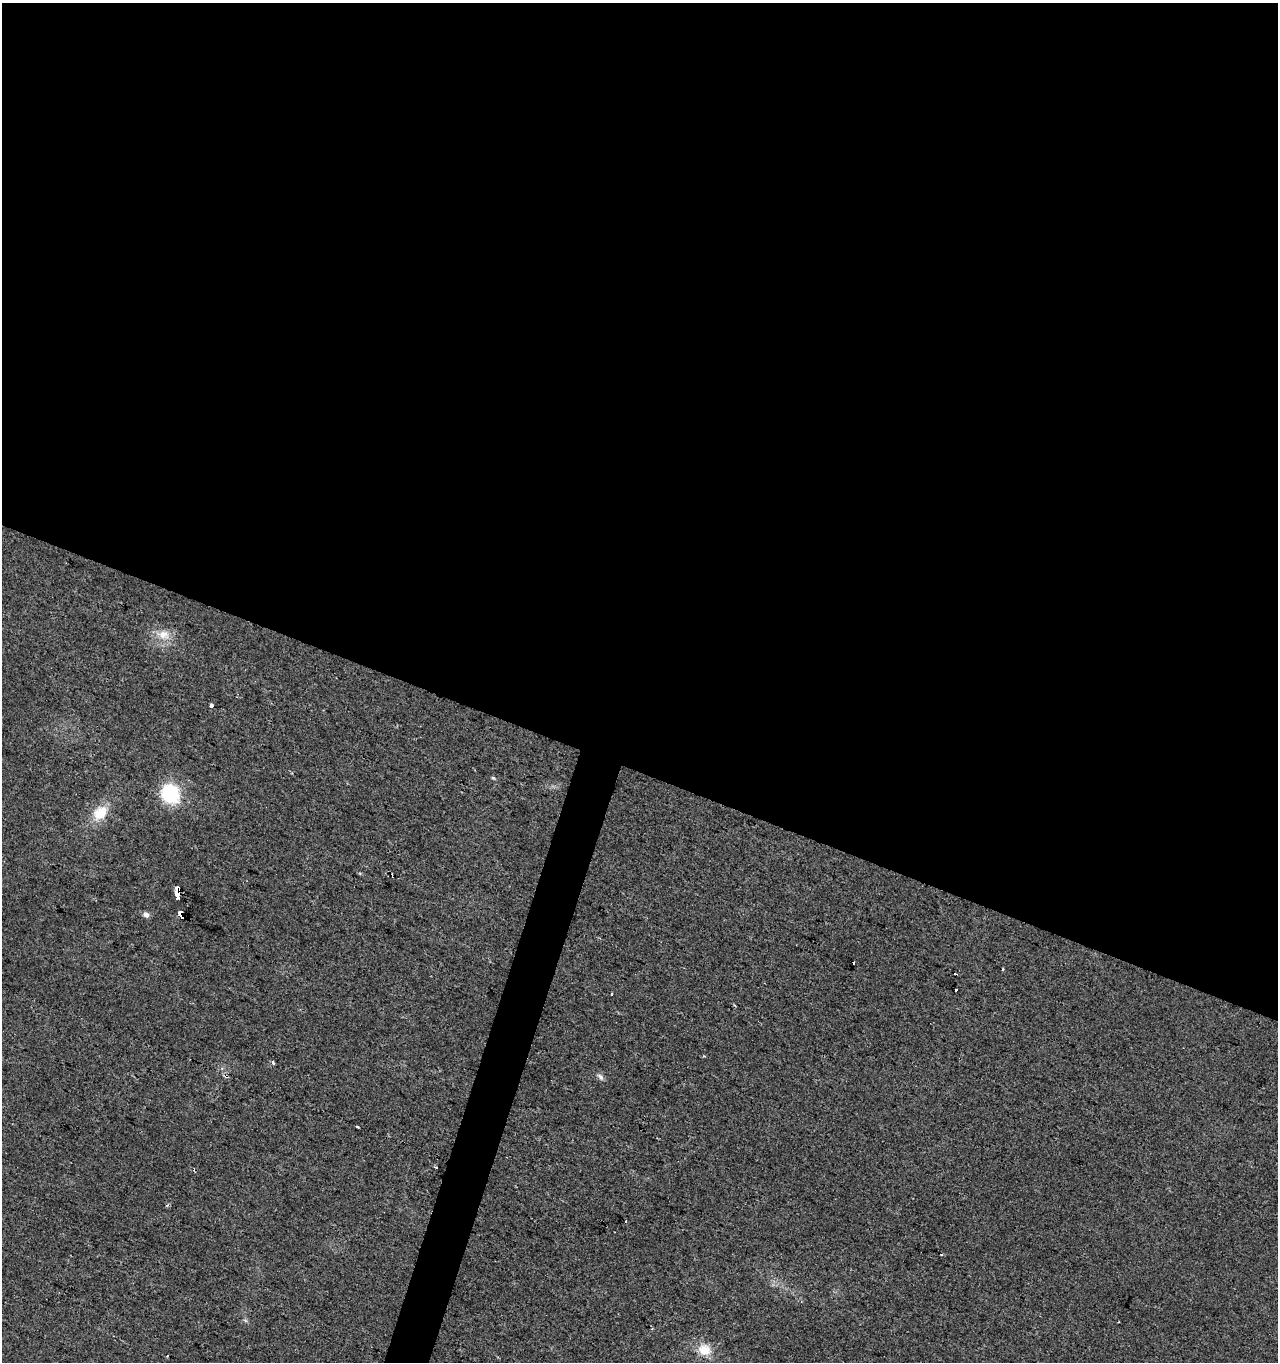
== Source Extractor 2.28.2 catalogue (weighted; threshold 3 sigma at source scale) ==
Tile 3 of 4 x 4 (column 3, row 1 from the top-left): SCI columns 2831-4106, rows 4080-5439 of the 5596 x 5447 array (HDU 1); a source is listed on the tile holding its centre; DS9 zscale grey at full resolution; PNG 1280 x 1364 px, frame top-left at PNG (2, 3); no overlay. Shown black and unused: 58% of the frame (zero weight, under 2 of 3 exposures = <1% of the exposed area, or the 3 px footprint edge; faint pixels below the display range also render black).
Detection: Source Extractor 2.28.2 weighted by HDU 2 'WHT'; one run over the whole footprint, this tile lists its part. Background 0.0179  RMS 0.0078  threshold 0.0351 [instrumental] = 3 sigma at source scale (4.5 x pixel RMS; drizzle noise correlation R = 1.50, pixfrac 1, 0.0396/0.0396 arcsec/px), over >= 5 px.
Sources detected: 25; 5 cosmic-ray / hot-pixel residue — not listed; the other 20 listed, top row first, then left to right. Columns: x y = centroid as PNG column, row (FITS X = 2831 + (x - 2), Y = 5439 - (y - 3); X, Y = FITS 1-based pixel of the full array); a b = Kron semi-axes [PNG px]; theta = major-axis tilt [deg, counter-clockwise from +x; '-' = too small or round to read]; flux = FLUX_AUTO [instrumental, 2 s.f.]
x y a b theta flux
163 635 18 13 -6 11
211 705 3 3 - 26
493 778 5 4 - 1
170 794 17 15 -54 53
100 813 20 15 46 18
177 892 8 3 87 450
146 914 8 6 -31 3.4
181 915 4 3 - 1200
854 963 3 3 - 7.4
1003 969 3 3 - 1.7
956 989 3 3 - 3.2
612 994 3 3 - 1.8
272 1062 3 3 - 2.3
226 1076 5 3 - 1.3
600 1077 9 6 -48 2.6
358 1127 3 3 - 3.5
436 1168 3 2 - 1.2
626 1221 2 2 - 0.78
704 1350 17 14 -13 13
167 1356 3 2 - 0.63
Overlapping masked pixels (flux is a lower limit): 3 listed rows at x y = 177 892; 181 915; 226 1076